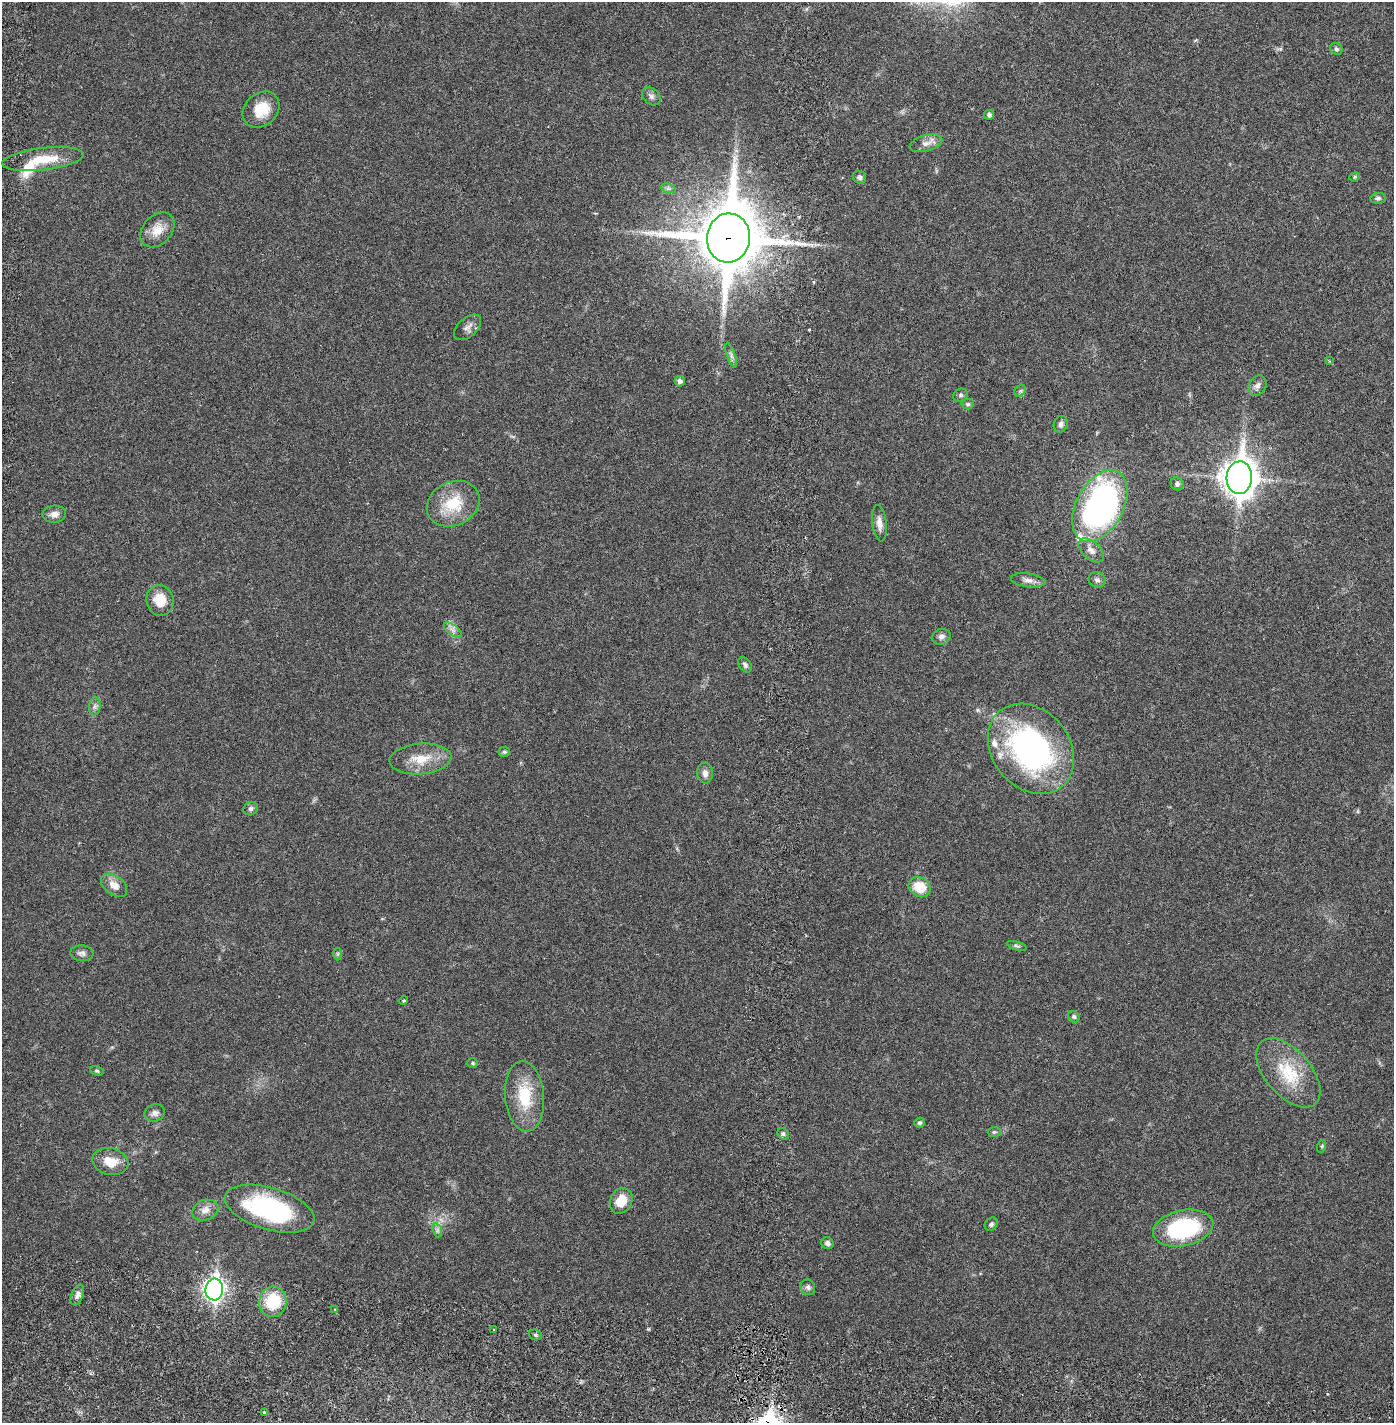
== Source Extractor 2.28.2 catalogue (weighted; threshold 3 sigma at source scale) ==
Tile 10 of 4 x 4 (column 2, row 3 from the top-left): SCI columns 1496-2887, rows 1509-2929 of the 5884 x 5856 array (HDU 1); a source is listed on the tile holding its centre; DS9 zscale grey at full resolution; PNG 1396 x 1425 px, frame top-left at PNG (2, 2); each listed source drawn as its Kron ellipse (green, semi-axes under 4 px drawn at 4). Shown black and unused: <1% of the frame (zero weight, under 2 of 6 exposures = <1% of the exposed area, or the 3 px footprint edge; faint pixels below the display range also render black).
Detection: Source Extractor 2.28.2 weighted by HDU 2 'WHT'; one run over the whole footprint, this tile lists its part. Background 0.0212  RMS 0.0033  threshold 0.0135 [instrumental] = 3 sigma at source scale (4.09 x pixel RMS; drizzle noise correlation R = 1.36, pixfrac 0.8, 0.05/0.05 arcsec/px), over >= 5 px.
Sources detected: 76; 1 cosmic-ray / hot-pixel residue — neither listed nor drawn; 3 inside a brighter listed object's ellipse — not listed separately; the other 72 listed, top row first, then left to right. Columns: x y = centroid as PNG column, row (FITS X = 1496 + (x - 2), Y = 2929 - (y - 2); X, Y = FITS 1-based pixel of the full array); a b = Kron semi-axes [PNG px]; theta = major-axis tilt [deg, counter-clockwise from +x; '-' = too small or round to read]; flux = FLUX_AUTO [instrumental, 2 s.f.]
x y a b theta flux
1336 49 6 5 - 0.41
651 96 10 8 -40 0.78
261 109 20 16 42 4.6
989 115 5 4 - 0.64
926 143 17 8 15 1.4
43 159 41 11 7 5.5
859 177 7 6 - 0.48
1355 177 5 4 - 0.25
668 188 7 4 -19 0.42
1378 198 8 5 9 0.45
157 230 20 14 47 2.8
728 238 24 21 84 1400
467 327 16 9 42 1.1
731 355 13 4 -70 0.58
1329 361 3 3 - 0.17
680 381 5 5 - 0.64
1257 386 10 8 62 0.89
1020 391 6 5 - 0.34
961 395 7 6 - 0.47
968 404 6 5 - 0.36
1061 424 8 7 - 0.62
1239 478 16 12 87 290
1177 484 7 6 - 0.49
453 504 27 22 25 7.2
1100 506 39 23 62 60
54 514 12 8 3 1.2
879 523 18 7 -83 1.3
1091 550 15 9 -42 1.4
1028 580 17 7 -8 1.2
1097 580 8 7 - 0.73
160 600 15 13 -74 3.8
453 630 10 5 -36 0.76
941 637 10 7 19 0.78
745 665 8 5 -54 0.5
95 706 9 6 84 0.62
1031 749 49 38 -51 49
504 752 6 5 - 0.33
420 759 31 15 4 4.6
705 773 10 8 -85 0.99
251 809 8 6 29 0.51
114 885 15 9 -38 2.1
920 887 11 9 -29 4.6
1017 946 10 3 -15 0.34
82 953 11 8 -4 0.79
338 954 6 4 89 0.24
403 1000 5 3 - 0.24
1074 1017 6 5 - 0.39
473 1063 5 5 - 0.26
97 1071 7 4 -17 0.32
1288 1073 41 23 -49 9.2
525 1096 35 19 -85 7.8
155 1113 10 8 20 0.85
919 1123 5 5 - 0.38
994 1132 6 5 - 0.31
783 1134 6 5 - 0.41
1322 1146 6 4 72 0.25
110 1162 18 13 -13 3.4
621 1201 13 10 61 3.4
270 1209 46 21 -16 26
205 1210 13 10 21 1.5
991 1224 7 6 - 0.46
1183 1228 30 18 12 19
437 1230 7 4 -72 0.43
827 1243 6 6 - 0.75
808 1287 8 7 - 0.59
214 1289 11 8 85 90
77 1295 11 6 67 0.87
273 1302 15 14 - 7.8
335 1309 4 3 - 0.2
494 1330 3 2 - 0.17
535 1335 6 5 - 0.39
264 1412 3 3 - 0.24
Overlapping masked pixels (flux is a lower limit): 1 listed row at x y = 728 238